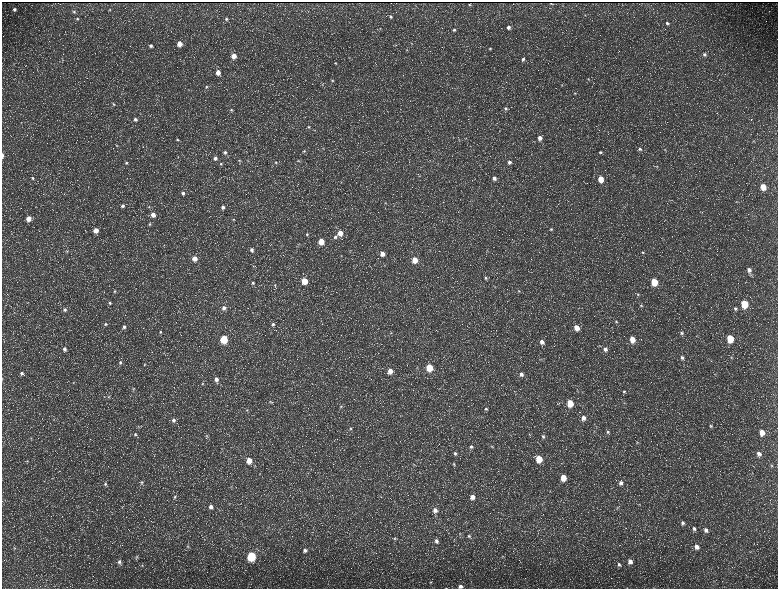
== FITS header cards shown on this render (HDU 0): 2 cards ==
NAXIS1  =                 1552 / length of data axis 1
NAXIS2  =                 1173 / length of data axis 2

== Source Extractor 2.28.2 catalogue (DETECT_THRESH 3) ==
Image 1552 x 1173 px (HDU 0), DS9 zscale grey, zoomed out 1/2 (1 PNG px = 2 x 2 image px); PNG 780 x 591 px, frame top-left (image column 1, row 1173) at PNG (2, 2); no overlay
Background 217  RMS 9.8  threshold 29.3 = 3 sigma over >= 5 px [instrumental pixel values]
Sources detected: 224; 34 cannot appear on this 1/2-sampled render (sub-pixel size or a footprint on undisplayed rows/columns) and are not listed; the other 190 listed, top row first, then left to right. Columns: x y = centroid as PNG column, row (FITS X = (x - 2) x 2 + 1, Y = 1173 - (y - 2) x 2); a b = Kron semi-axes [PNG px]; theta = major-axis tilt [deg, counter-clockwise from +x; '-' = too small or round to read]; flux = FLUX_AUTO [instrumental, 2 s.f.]
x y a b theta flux
551 3 2 1 - 990
469 5 2 2 - 1400
14 9 3 3 - 4200
109 10 4 3 - 1400
74 11 4 3 - 2300
585 15 3 3 - 1300
390 17 4 3 - 2800
77 19 4 4 - 2600
226 19 4 4 - 3500
667 23 5 4 - 4400
508 27 4 4 - 6200
380 28 4 2 - 1300
454 30 4 4 - 3000
411 43 3 3 - 1400
179 44 4 4 - 23000
151 46 4 4 - 5100
490 48 4 3 - 2000
407 50 4 3 - 1400
704 54 5 5 - 5600
234 56 4 4 - 23000
523 59 4 3 - 4000
336 63 4 4 - 2200
218 72 4 4 - 16000
588 79 4 3 - 1900
332 80 4 4 - 2400
562 84 4 4 - 2100
322 85 3 2 - 1100
206 87 5 4 - 3200
575 93 5 3 - 2400
113 104 5 4 - 2500
506 108 4 4 - 3500
231 110 5 4 - 2900
135 119 5 4 - 6500
309 127 4 4 - 2500
314 130 3 2 - 950
587 136 3 2 - 1100
453 137 3 2 - 910
540 138 5 4 - 11000
177 139 5 4 - 3400
459 139 3 2 - 1300
116 146 3 3 - 1200
323 148 4 2 - 1100
640 149 5 4 - 5000
665 150 3 3 - 1200
304 151 4 3 - 2100
225 152 4 4 - 4100
600 152 5 5 - 4700
2 156 6 2 -89 5400
215 158 4 4 - 5300
239 160 4 3 - 1400
298 161 4 3 - 1300
276 162 4 3 - 1800
509 162 4 4 - 6100
126 163 4 4 - 2900
221 164 4 4 - 2100
437 165 3 2 - 1000
657 166 4 3 - 1400
33 178 4 4 - 3200
494 178 5 4 - 8800
600 179 5 4 - 32000
763 187 5 4 - 37000
183 193 4 4 - 4100
385 203 4 3 - 1300
122 206 5 5 - 5100
149 207 4 3 - 2000
223 207 4 4 - 6100
153 215 5 5 - 13000
29 219 5 4 - 20000
233 219 4 3 - 1900
149 224 4 4 - 2800
551 229 4 3 - 2700
96 230 5 5 - 19000
340 233 5 4 - 19000
307 234 4 3 - 2600
335 237 4 4 - 4100
321 241 4 4 - 31000
299 243 3 2 - 1100
252 250 5 4 - 6100
67 251 3 3 - 1500
643 252 4 4 - 2300
382 254 4 4 - 15000
341 256 3 2 - 1200
195 258 4 4 - 15000
415 260 4 4 - 28000
385 265 3 3 - 1200
254 266 4 3 - 1500
749 270 5 4 - 8100
485 278 4 4 - 2900
304 281 4 4 - 40000
654 282 5 4 - 64000
253 283 5 4 - 3600
275 285 5 3 - 2300
114 291 5 4 - 2700
519 291 5 3 - 2500
638 294 4 4 - 2200
110 303 5 4 - 3000
744 304 5 4 - 88000
641 305 4 4 - 2300
224 308 5 5 - 7600
735 308 5 4 - 4100
65 310 5 5 - 5600
616 322 5 4 - 2900
105 324 5 5 - 3900
273 324 5 4 - 4300
124 327 5 5 - 5900
577 328 5 4 - 23000
160 332 4 4 - 2500
682 333 5 4 - 3800
224 339 5 4 - 91000
632 339 5 4 - 31000
730 339 5 4 - 73000
542 342 6 5 - 11000
599 345 4 3 - 1700
64 349 6 5 - 6900
605 349 6 5 - 7700
731 357 5 4 - 2600
682 358 5 4 - 5100
120 362 5 4 - 4200
145 364 4 3 - 1700
429 367 5 4 - 62000
390 371 5 4 - 15000
21 373 5 4 - 4100
521 374 6 5 - 7800
216 379 5 5 - 8700
73 383 5 3 - 1800
202 384 4 3 - 1900
133 388 5 5 - 3300
624 391 5 4 - 3100
109 397 4 3 - 1900
270 401 4 3 - 2000
570 403 5 4 - 51000
624 403 3 3 - 1300
341 406 5 4 - 2800
486 409 4 3 - 2500
247 410 4 3 - 1500
583 418 6 5 - 11000
173 420 5 4 - 5700
711 426 5 5 - 3100
138 427 4 3 - 1900
350 428 5 4 - 2700
608 432 5 4 - 3400
762 432 5 4 - 21000
135 434 5 5 - 4000
206 436 5 4 - 2500
543 436 6 5 - 4500
31 438 4 3 - 1700
637 442 6 3 -61 2200
471 447 5 5 - 4200
492 447 4 3 - 1900
455 453 5 4 - 4100
759 454 6 5 - 8800
539 459 5 4 - 52000
249 460 5 4 - 23000
27 461 4 2 - 1300
414 464 5 3 - 1700
454 464 5 4 - 2500
771 465 5 4 - 2400
259 474 3 2 - 950
563 478 5 4 - 32000
142 482 5 4 - 3000
621 483 5 5 - 7100
105 484 5 4 - 3500
231 486 3 3 - 1300
175 497 6 4 63 4100
472 497 5 5 - 13000
639 505 5 2 - 1300
211 507 5 5 - 8100
617 507 4 3 - 1800
435 510 6 5 - 9700
683 523 6 5 - 5200
269 527 3 2 - 1000
694 529 5 4 - 4500
706 530 6 5 - 7700
460 534 4 4 - 2700
469 536 5 5 - 4300
395 538 5 4 - 2900
436 541 6 5 - 6500
188 547 5 4 - 2500
696 547 5 5 - 11000
14 548 5 3 - 2300
305 550 5 5 - 7200
251 556 5 4 - 160000
136 557 5 3 - 2400
630 561 5 4 - 13000
119 562 7 5 -64 6600
142 565 4 3 - 1600
619 565 5 4 - 3900
430 582 4 4 - 1800
460 586 4 3 - 6400
446 588 2 1 - 490
At the frame edge (FLAGS 8, measured only in part): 3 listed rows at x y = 2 156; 460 586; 446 588
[34 sub-pixel or undisplayed-footprint detections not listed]